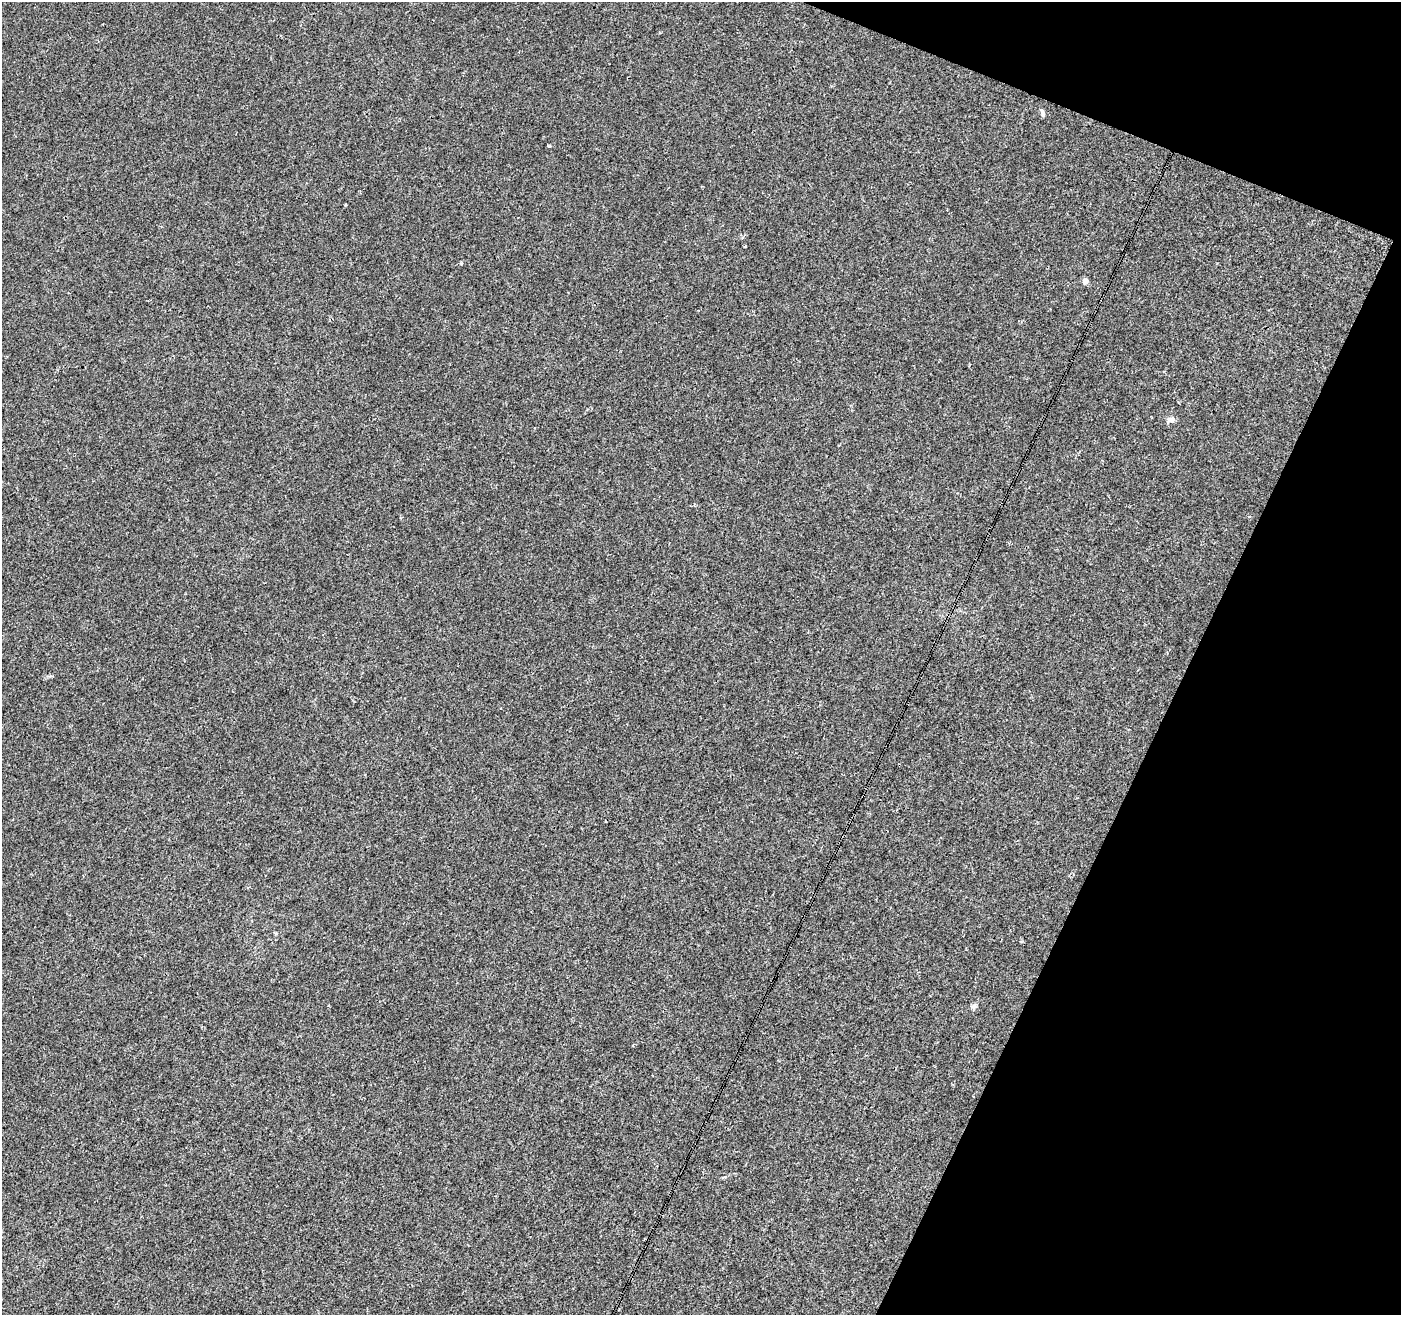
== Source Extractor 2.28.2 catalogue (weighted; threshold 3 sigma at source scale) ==
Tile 8 of 4 x 4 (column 4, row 2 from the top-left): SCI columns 4204-5602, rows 2896-4208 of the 5602 x 5727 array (HDU 1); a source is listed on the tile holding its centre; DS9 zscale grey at full resolution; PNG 1403 x 1317 px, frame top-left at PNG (2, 2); no overlay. Shown black and unused: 20% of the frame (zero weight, under 3 of 4 exposures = <1% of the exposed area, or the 3 px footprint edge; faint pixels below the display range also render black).
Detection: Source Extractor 2.28.2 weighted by HDU 2 'WHT'; one run over the whole footprint, this tile lists its part. Background 1.73e-04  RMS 0.0017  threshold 0.00773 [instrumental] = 3 sigma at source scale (4.5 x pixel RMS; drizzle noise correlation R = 1.50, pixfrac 1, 0.0396/0.0396 arcsec/px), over >= 5 px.
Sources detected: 7; all 7 listed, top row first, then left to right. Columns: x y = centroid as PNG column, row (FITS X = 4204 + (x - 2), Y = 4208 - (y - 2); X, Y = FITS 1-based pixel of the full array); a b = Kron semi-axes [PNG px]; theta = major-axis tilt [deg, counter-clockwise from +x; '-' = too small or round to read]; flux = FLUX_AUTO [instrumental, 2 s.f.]
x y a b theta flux
1042 113 10 4 -70 0.4
549 146 4 3 - 0.18
345 205 4 3 - 0.14
745 246 3 2 - 0.16
1085 281 4 4 - 1.4
1171 420 10 7 -5 0.67
974 1006 8 6 63 0.42